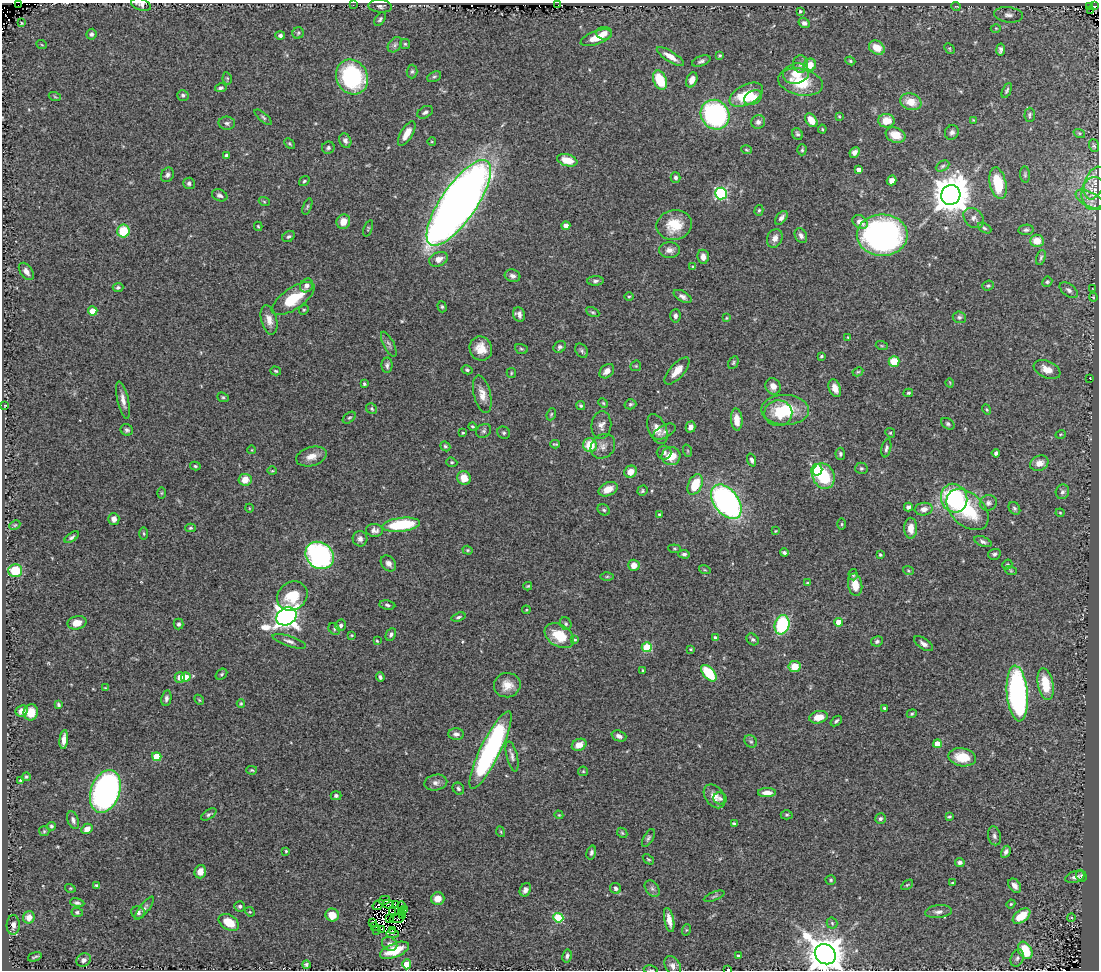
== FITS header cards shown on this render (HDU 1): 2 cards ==
NAXIS1  =                 1097
NAXIS2  =                  968

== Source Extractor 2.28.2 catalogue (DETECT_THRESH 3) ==
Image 1097 x 968 px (HDU 1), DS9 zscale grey, 1 PNG px = 1 image px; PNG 1101 x 972 px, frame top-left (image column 1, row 968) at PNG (2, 3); each listed source drawn as its Kron ellipse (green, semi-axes under 4 px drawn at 4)
Background 0.617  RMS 0.026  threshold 0.0781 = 3 sigma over >= 5 px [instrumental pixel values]
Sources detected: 406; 2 with non-positive FLUX_AUTO (blend fragments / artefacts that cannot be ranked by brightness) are neither listed nor drawn; the other 404 listed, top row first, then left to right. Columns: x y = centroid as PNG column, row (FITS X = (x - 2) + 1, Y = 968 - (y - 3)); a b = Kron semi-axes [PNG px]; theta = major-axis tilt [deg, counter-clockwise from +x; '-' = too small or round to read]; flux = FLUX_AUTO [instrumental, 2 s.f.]
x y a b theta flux
18 5 2 2 - 45
141 5 10 6 -19 5
353 5 2 2 - 59
558 5 2 2 - 13
380 6 12 6 -4 6.5
956 6 5 3 - 1.2
1090 6 3 2 - 11
1095 6 4 2 - 7.4
800 11 4 3 - 2.1
1091 11 2 2 - 7.7
1008 15 14 7 -7 11
380 19 7 4 54 3.9
21 23 3 2 - 1.7
804 23 6 5 - 5.4
996 28 5 3 - 1.5
298 33 6 5 - 2.8
604 33 8 6 -2 11
91 34 5 5 - 5
280 35 5 4 - 4.8
596 38 16 6 20 30
405 44 5 5 - 2.5
42 45 5 3 - 1.5
395 45 8 6 51 5.5
877 48 8 6 -34 26
949 49 6 4 -46 2
1001 50 6 4 82 4.3
720 55 3 2 - 2
670 56 15 5 -32 16
701 61 9 5 20 4.7
850 61 5 4 - 2.2
801 64 9 7 -90 6.5
810 65 6 6 - 25
412 71 7 5 87 3.4
796 73 13 10 11 25
352 77 18 15 -61 200
434 77 7 5 27 3.4
227 78 6 4 -79 2.7
660 80 10 6 -67 65
692 80 8 5 66 11
800 82 22 13 -11 65
221 88 6 4 12 4.1
1007 90 8 4 64 3.6
183 95 6 5 - 3.9
746 95 18 10 27 58
55 97 6 4 -20 2.2
753 98 9 6 26 21
911 102 11 8 -18 26
425 112 8 5 30 5.1
715 115 15 14 - 300
1030 115 7 5 88 3.6
839 116 4 4 - 1.8
263 117 11 4 -41 3.8
811 120 8 5 -52 22
974 120 4 4 - 1.7
886 121 8 7 - 27
758 122 7 6 - 6.7
227 123 8 6 -3 5.2
822 129 4 4 - 2
952 132 7 6 - 5.9
407 133 14 6 59 23
1079 133 6 4 -18 2.1
797 134 6 5 - 4
896 135 10 7 -22 25
345 141 7 6 - 6
432 142 4 3 - 1.4
290 144 6 3 -45 1.9
1094 146 6 5 - 2.8
328 148 6 6 - 4.2
746 150 5 3 - 2
802 150 5 4 - 2.6
855 152 5 5 - 7.7
226 155 3 3 - 4.7
567 160 10 6 -15 32
943 166 7 5 27 3.7
858 170 4 4 - 8.9
1025 174 8 5 -84 3.2
167 175 8 6 62 5.7
676 178 5 5 - 4.5
892 180 5 4 - 12
304 181 6 4 35 2.6
189 183 6 6 - 4.8
998 183 16 8 -78 61
1094 183 17 9 69 17
1094 193 16 12 85 22
721 194 6 6 - 200
220 195 8 5 -22 5.3
951 195 10 9 - 4800
1090 200 16 7 -27 13
264 201 5 3 - 1.7
459 203 50 17 55 2200
307 206 8 4 69 3
759 210 5 4 - 2.6
781 218 8 4 49 6.1
974 218 12 8 -43 9
343 222 7 6 - 21
860 222 8 6 -37 15
674 225 18 15 11 50
258 226 5 3 - 2.1
566 226 4 4 - 9.1
368 228 8 3 68 2.2
984 228 7 4 -28 3.3
1026 230 7 5 8 3.8
123 231 6 6 - 57
882 235 25 21 0 600
289 236 7 5 30 3.9
801 236 8 5 -61 7.8
775 238 10 7 65 12
1037 241 7 6 - 26
669 250 10 8 0 9.3
703 257 7 5 -84 9.6
1041 258 8 4 72 3.2
439 259 9 7 22 13
693 267 4 4 - 2.5
26 271 10 6 -53 9.9
513 276 8 6 -17 6.5
595 281 8 4 2 4.6
1047 282 5 4 - 3.2
307 285 7 6 - 8.6
988 286 6 5 - 3
118 287 5 4 - 3.7
1093 289 3 2 - 0.94
1069 290 10 6 -38 5.9
629 296 5 3 - 1.9
683 296 10 5 -31 6.6
1093 297 4 4 - 1.7
293 299 25 10 34 61
442 307 6 4 -73 2.7
304 310 5 4 - 2.4
93 311 4 4 - 34
593 312 7 4 -26 2.9
519 314 7 6 - 7.2
675 316 7 5 86 4.7
959 317 6 5 - 4
726 318 3 3 - 1.6
269 320 15 8 -76 16
848 337 4 4 - 1.6
389 344 14 5 -62 5.9
882 346 6 4 -18 2.2
560 347 7 5 38 4.4
481 349 12 11 - 24
521 349 6 5 - 2.8
582 351 8 5 -58 3.9
821 356 3 3 - 2.3
894 362 5 5 - 50
733 363 7 4 62 2.8
387 365 8 5 89 4.9
636 366 6 5 - 2.1
1047 369 14 8 -24 18
467 370 5 4 - 3.2
276 371 5 4 - 2.5
607 371 8 6 44 12
677 371 17 7 48 19
858 372 5 4 - 2.2
511 373 5 4 - 2.1
1090 378 2 2 - 0.95
950 383 4 3 - 1.3
364 384 4 3 - 2.7
773 386 8 7 - 13
835 388 9 6 -68 13
908 393 5 3 - 2.6
482 394 19 8 -77 18
223 397 6 4 -21 2.7
123 400 19 5 -78 13
603 403 5 4 - 2.3
630 404 6 5 - 3
5 405 3 2 - 1.1
581 406 5 4 - 2.7
372 409 6 5 - 2.7
987 409 5 4 - 2
785 410 24 15 -1 78
778 413 14 13 - 30
551 414 6 4 69 2.4
349 418 7 4 38 3
737 420 11 6 -85 21
948 424 7 5 -33 3.6
601 425 14 10 84 11
473 426 4 3 - 2.3
691 427 5 5 - 8.3
657 429 15 9 -66 16
127 430 6 5 - 3.9
484 431 8 6 37 4.5
664 432 12 6 28 6.6
463 433 3 2 - 1.9
504 433 6 6 - 3.3
890 433 5 4 - 2.4
1061 434 5 3 - 1.7
555 444 5 3 - 2.2
590 445 7 7 - 42
445 446 5 4 - 3
603 446 13 11 46 12
886 448 9 4 78 4.3
252 450 4 3 - 1.3
688 451 6 4 -71 2.2
664 452 7 7 - 5.9
996 453 4 4 - 4.8
840 454 6 4 -87 3.7
311 456 15 9 16 17
671 456 9 9 - 37
752 460 7 4 -70 5
452 462 6 4 -19 2.3
1039 463 9 7 25 16
195 466 5 4 - 3.1
861 468 6 5 - 3.1
817 470 6 5 - 180
272 471 5 3 - 1.7
630 472 6 5 - 18
824 476 13 10 -66 84
464 478 7 6 - 23
245 480 6 6 - 26
695 484 11 7 65 49
608 489 10 6 25 20
642 491 5 4 - 2.7
1062 492 7 6 - 5.8
161 493 6 4 89 2.1
954 498 14 13 - 190
726 502 19 12 -52 520
988 503 8 8 - 7.1
908 507 4 4 - 4.7
249 508 4 3 - 1.3
1014 508 7 5 -56 4.2
924 509 9 6 7 12
604 510 6 5 - 3.6
968 510 24 16 -43 100
1060 513 4 4 - 1.7
659 514 3 2 - 1.9
114 519 6 5 - 10
842 524 6 4 90 2.2
15 525 6 3 25 2.1
401 525 19 7 7 110
191 528 5 4 - 2.5
911 528 10 6 90 17
375 530 8 6 -6 7.4
775 531 4 3 - 1.4
144 534 7 3 -89 2.1
72 537 8 4 36 4.1
360 539 8 7 - 7.6
983 542 9 4 -22 5.4
675 549 6 4 -6 2.3
468 550 5 4 - 2.4
784 553 4 3 - 3.9
684 554 6 4 -5 4
994 554 6 5 - 4.1
320 555 15 12 -38 340
880 555 4 4 - 2.4
388 563 9 6 -48 8.6
634 565 6 5 - 15
1007 565 5 4 - 2.9
705 570 6 3 -18 1.8
908 570 5 3 - 1.8
15 571 7 6 - 69
1011 571 6 4 -19 1.9
853 575 6 4 -85 3.1
607 577 6 4 1 2.8
808 583 4 3 - 2.4
855 585 11 7 -79 25
528 586 4 3 - 2
292 596 16 13 38 54
387 605 8 4 -9 3.9
526 610 4 3 - 1.6
286 616 11 8 28 1400
458 617 7 4 17 3.4
838 622 4 4 - 22
77 623 9 6 13 18
179 624 5 5 - 4.4
566 624 6 5 - 3.5
341 625 6 5 - 3.7
782 625 10 7 75 150
334 629 6 5 - 3
391 634 7 5 62 4.3
352 635 4 4 - 1.7
559 636 16 10 -32 46
715 637 4 4 - 4.3
753 639 6 5 - 3.5
575 640 4 3 - 1.8
289 641 17 5 -19 8.1
377 641 3 3 - 1.7
877 641 6 5 - 4.1
923 644 11 5 -33 7.6
647 647 5 5 - 84
691 649 3 3 - 2.3
795 666 6 5 - 26
643 671 4 3 - 2.7
709 673 10 5 -49 84
221 674 6 4 41 3.1
180 677 5 5 - 13
186 677 5 4 - 36
380 677 4 3 - 4.2
1045 684 16 8 -79 50
507 685 13 12 - 23
105 688 4 4 - 1.5
1017 693 28 10 -85 440
166 698 8 5 80 5.3
199 700 5 4 - 2.2
241 704 4 3 - 2.1
58 705 4 3 - 2.8
884 708 4 3 - 2.3
22 711 6 5 - 11
31 712 8 7 - 22
912 714 5 4 - 2.5
819 717 9 6 13 23
836 721 6 4 40 3.3
456 734 8 6 -1 6.9
619 736 8 5 -20 6.8
64 740 9 4 84 11
751 741 7 5 -42 3.7
937 744 4 4 - 33
579 745 7 5 25 17
490 750 43 10 64 400
512 756 15 5 -76 7.4
157 757 5 4 - 45
962 757 14 9 -10 42
252 770 5 4 - 2.4
583 771 5 4 - 2
26 777 4 4 - 2.3
20 780 3 2 - 1.9
436 783 11 7 11 8.6
458 789 6 5 - 3.9
105 791 22 14 71 750
767 793 9 4 2 12
336 796 5 4 - 4.1
714 796 13 9 -53 16
720 799 7 6 - 4
209 814 8 4 33 3.5
559 815 4 3 - 1.5
787 815 6 4 2 2.9
949 817 4 3 - 2.7
880 819 5 5 - 4.3
73 820 9 5 -68 5.8
734 823 4 3 - 3.1
51 826 4 4 - 2.9
87 829 6 5 - 12
44 831 5 5 - 2.1
501 832 5 3 - 1.8
622 833 6 4 -45 2.4
994 836 9 6 -77 6.2
648 838 10 5 60 4
286 851 3 3 - 2
591 852 7 4 74 4.3
1006 852 6 4 62 5.6
648 859 6 4 -36 2.3
960 862 5 4 - 4.9
200 872 7 5 73 15
1081 876 6 5 - 3.4
1075 877 10 5 17 6.9
831 880 5 4 - 2.4
952 883 3 3 - 2
96 885 3 3 - 2.4
907 885 6 3 35 2.1
1015 886 8 5 -53 9.8
70 888 5 3 - 1.7
616 888 6 5 - 6.2
652 889 9 6 -50 5.3
525 890 7 5 64 8.5
714 896 11 3 21 3.1
438 899 7 6 - 18
384 900 6 3 13 2.2
77 903 7 4 -11 4.1
388 904 5 2 - 0.086
396 904 2 2 - 1.2
1011 904 4 4 - 2
378 905 6 2 34 1.1
240 906 5 5 - 3.9
402 906 4 2 - 3.2
144 908 14 4 52 6
405 909 4 2 - 2
393 911 3 2 - 1.8
401 911 4 2 - 0.22
77 912 6 5 - 3.2
138 912 7 6 - 5.7
250 912 5 4 - 2
938 912 13 6 6 7.7
332 915 7 6 - 27
403 916 3 2 - 1.9
1022 916 10 6 36 36
29 917 6 6 - 13
1071 917 4 3 - 1.5
558 918 5 5 - 90
390 919 2 2 - 0.59
397 919 7 2 6 0.68
669 920 12 4 -79 16
229 922 11 7 -31 30
373 923 3 2 - 1.5
832 923 5 5 - 2.9
13 925 10 6 87 9.4
374 927 3 2 - 1.9
381 929 4 2 - 1.8
377 930 2 2 - 2.4
686 930 6 3 71 2.3
392 931 3 2 - 0.74
392 934 6 2 0 2.7
390 944 8 6 -32 7.6
395 950 15 7 21 46
1025 950 9 6 -61 52
825 954 11 9 -40 4600
567 956 7 5 80 4.6
738 956 3 3 - 3.3
35 957 7 2 17 2.5
1017 958 9 6 70 4.6
84 960 8 6 31 6.9
407 964 5 4 - 43
306 965 4 4 - 3.4
673 966 10 7 -61 8.7
728 969 3 2 - 1.3
651 970 7 2 -10 1.6
At the frame edge (FLAGS 8, measured only in part): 4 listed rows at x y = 141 5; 825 954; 728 969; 651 970
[2 non-positive-flux detections neither listed nor drawn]